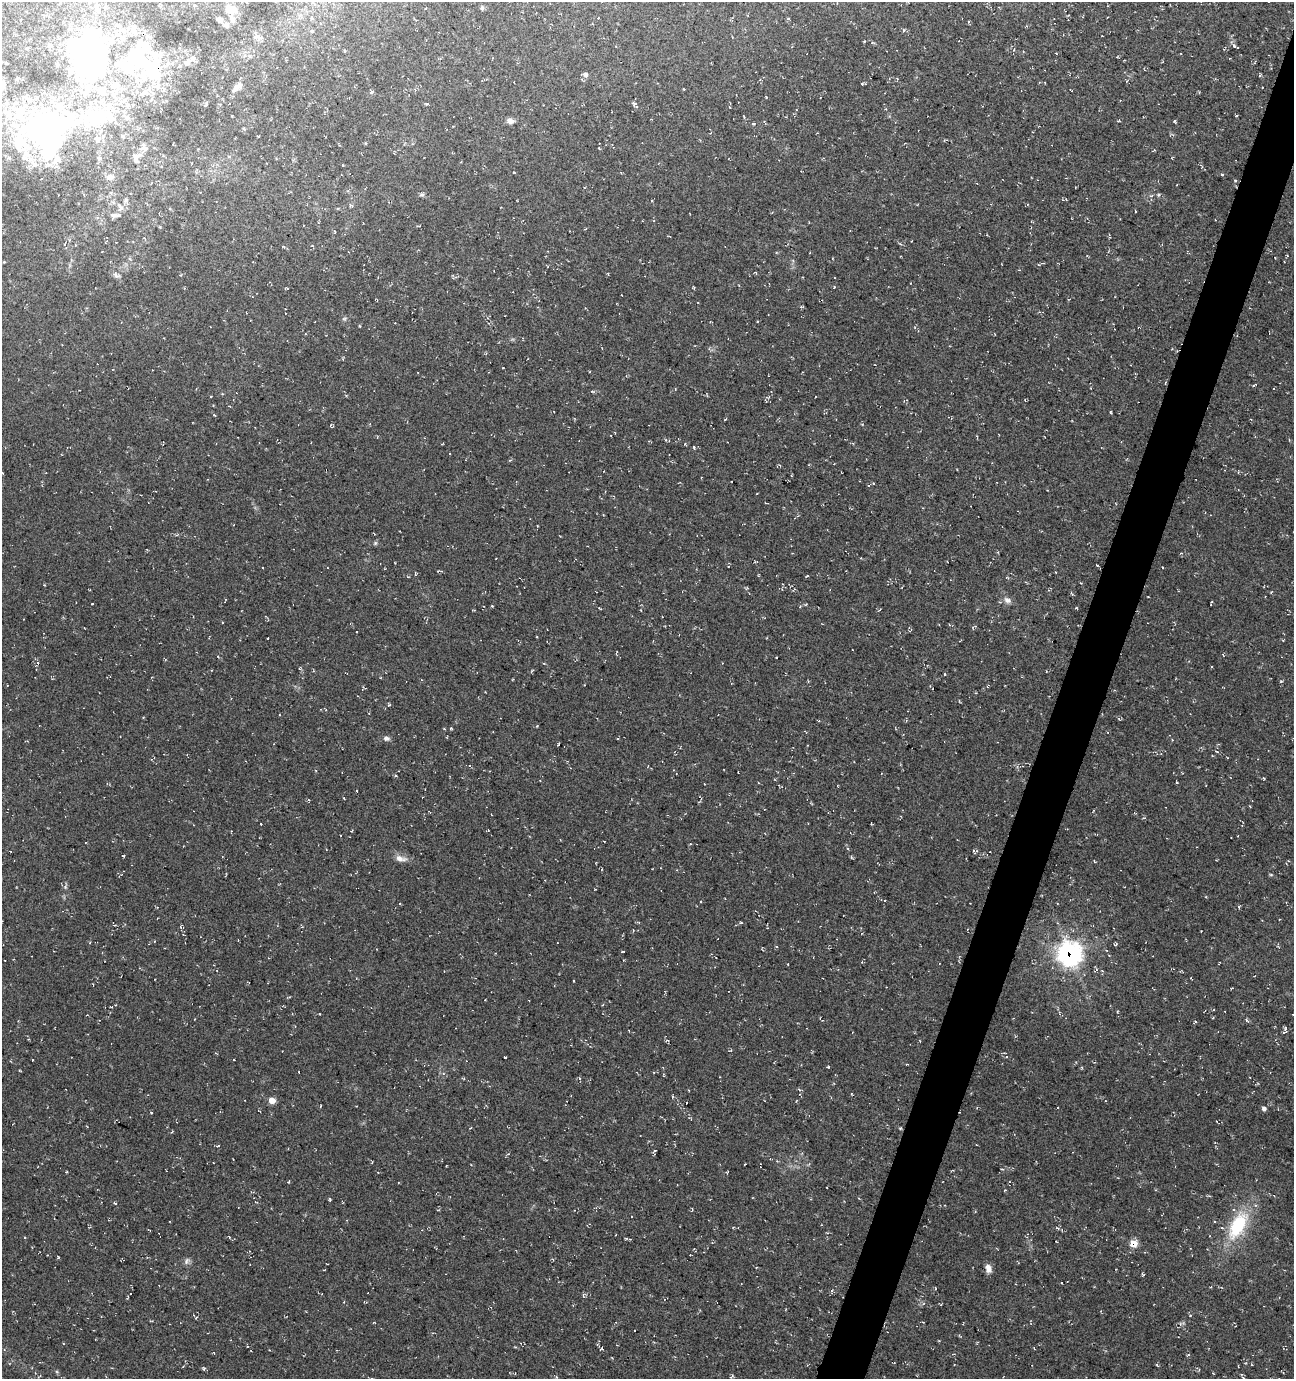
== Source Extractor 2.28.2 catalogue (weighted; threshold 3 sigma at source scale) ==
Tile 10 of 4 x 4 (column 2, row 3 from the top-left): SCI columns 1507-2798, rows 1388-2764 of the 5661 x 5522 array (HDU 1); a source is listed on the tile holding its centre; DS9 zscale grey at full resolution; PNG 1296 x 1381 px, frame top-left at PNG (2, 2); no overlay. Shown black and unused: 3% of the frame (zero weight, under 3 of 4 exposures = <1% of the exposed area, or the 3 px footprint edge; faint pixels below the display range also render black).
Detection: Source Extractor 2.28.2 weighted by HDU 2 'WHT'; one run over the whole footprint, this tile lists its part. Background 0.0177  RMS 0.0061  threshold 0.0274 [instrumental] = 3 sigma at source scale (4.5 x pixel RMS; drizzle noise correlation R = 1.50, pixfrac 1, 0.0396/0.0396 arcsec/px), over >= 5 px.
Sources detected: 204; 10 inside a brighter object's white glare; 8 cosmic-ray / hot-pixel residue — not listed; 19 inside a brighter listed object's ellipse — not listed separately; the other 167 listed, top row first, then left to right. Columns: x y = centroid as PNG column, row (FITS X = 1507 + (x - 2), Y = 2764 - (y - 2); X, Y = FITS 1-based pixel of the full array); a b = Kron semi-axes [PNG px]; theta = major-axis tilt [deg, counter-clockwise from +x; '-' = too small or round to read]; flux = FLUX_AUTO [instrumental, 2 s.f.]
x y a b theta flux
160 4 3 3 - 0.38
482 8 5 5 - 1.2
231 9 11 7 0 5
788 18 5 3 - 0.53
232 19 8 5 -60 1.3
220 20 6 4 -25 1.8
969 22 4 3 - 0.61
226 25 6 5 - 1.2
904 30 5 3 - 0.68
312 31 4 4 - 0.65
257 37 11 6 -31 1.9
872 43 3 3 - 0.64
49 45 7 6 - 1.4
1234 46 7 4 -53 1.3
192 58 8 6 1 1.5
99 59 85 32 -88 130
186 62 7 6 - 1.7
154 68 55 30 -70 44
586 75 7 6 - 1.6
1260 75 4 3 - 0.62
862 83 4 3 - 0.55
238 86 15 7 45 3.3
1262 87 2 2 - 0.44
683 89 3 2 - 0.55
415 90 5 4 - 0.72
372 91 6 4 36 1.2
766 97 3 2 - 0.46
634 103 7 5 -36 1.6
427 104 5 3 - 0.72
9 114 12 10 -65 6.1
1236 116 3 2 - 0.6
1119 120 4 3 - 0.55
510 121 7 6 - 3.4
1174 121 4 3 - 0.68
753 124 4 3 - 0.72
39 128 31 28 51 100
123 136 6 4 -71 0.8
258 136 3 2 - 0.45
599 148 4 3 - 0.59
135 156 16 7 21 3.4
229 156 5 3 - 0.62
24 158 10 8 -64 3.8
99 158 6 5 - 1.6
514 172 4 3 - 0.58
1222 175 4 3 - 0.71
110 177 11 8 1 4
1235 181 4 4 - 0.65
422 195 7 5 0 1.2
1158 195 5 3 - 0.68
126 200 6 6 - 1.4
351 205 8 3 -39 0.82
120 207 14 8 -62 3.8
1135 211 3 2 - 0.44
115 215 16 7 11 3
160 227 5 3 - 0.48
145 238 6 2 -70 0.59
283 247 5 3 - 0.59
755 272 5 3 - 0.52
116 275 12 7 -36 2.2
180 275 3 3 - 0.58
834 287 3 3 - 0.45
693 288 4 3 - 0.63
286 289 5 2 - 0.7
801 307 4 3 - 0.89
344 319 7 3 19 0.86
1269 333 3 2 - 0.45
1165 383 5 2 - 0.59
1254 385 7 2 29 0.52
211 396 3 2 - 0.41
1111 412 5 2 - 0.64
214 415 5 3 - 0.5
725 419 5 2 - 0.48
977 436 4 3 - 0.6
693 446 4 3 - 0.77
510 460 5 3 - 0.55
375 543 6 5 - 0.98
1097 565 3 3 - 0.57
1162 567 2 2 - 0.49
416 573 6 4 83 0.7
807 576 5 3 - 0.54
44 585 3 3 - 0.5
1271 592 4 3 - 0.45
1148 597 3 2 - 0.46
1007 600 12 8 -31 3.3
1211 602 4 2 - 0.55
92 604 3 2 - 0.38
492 606 3 3 - 0.5
800 606 4 3 - 0.52
268 638 2 2 - 0.6
165 659 4 3 - 0.53
544 663 4 3 - 0.5
300 669 5 3 - 0.61
532 671 6 3 53 0.58
945 674 4 2 - 0.47
1281 681 5 3 - 0.52
389 705 5 3 - 0.69
1119 719 6 3 -45 0.54
451 728 4 3 - 0.59
386 738 8 6 -9 2.1
559 744 3 2 - 0.57
1217 752 5 3 - 0.71
470 766 4 3 - 0.74
738 772 2 2 - 0.37
1264 778 3 3 - 0.64
1176 782 3 2 - 0.66
344 798 3 3 - 0.49
261 824 3 2 - 0.64
974 851 8 2 -68 0.78
123 856 3 3 - 0.53
400 858 16 8 -11 4.4
1095 862 4 3 - 0.54
1271 875 5 3 - 0.67
65 887 6 5 - 1
701 901 3 2 - 0.69
1239 907 6 3 71 0.77
741 923 4 3 - 0.61
181 926 8 3 69 0.75
1115 944 5 4 - 0.76
1106 950 4 3 - 0.49
622 952 4 2 - 0.5
1070 954 10 9 - 360
269 958 3 2 - 0.36
574 981 3 2 - 0.41
1247 1020 6 4 -44 0.82
1285 1029 8 5 89 1.4
667 1040 6 3 4 0.6
505 1057 3 2 - 0.64
32 1060 3 3 - 0.78
907 1064 3 2 - 0.49
828 1067 3 3 - 0.52
19 1070 3 2 - 0.49
799 1089 5 3 - 0.71
851 1094 4 3 - 0.47
272 1100 6 6 - 5.7
686 1103 3 2 - 0.54
1264 1109 5 4 - 2
151 1113 4 3 - 0.5
900 1128 5 3 - 0.61
218 1146 6 2 13 0.57
654 1151 5 3 - 0.81
372 1162 4 2 - 0.44
745 1164 3 2 - 0.46
1002 1169 4 2 - 0.54
66 1172 3 3 - 0.67
288 1182 3 3 - 0.88
1005 1190 4 2 - 0.46
330 1199 4 3 - 0.8
115 1203 6 3 -21 0.63
1238 1226 39 18 61 36
1057 1228 6 3 -35 0.87
149 1230 4 2 - 0.67
827 1233 4 3 - 0.53
630 1239 3 3 - 0.49
1134 1243 6 6 - 10
249 1251 4 3 - 0.43
58 1257 4 3 - 0.54
187 1261 9 6 51 1.8
988 1268 10 7 -75 3.7
935 1288 4 3 - 0.44
832 1291 5 4 - 0.79
1190 1315 4 2 - 0.48
923 1322 4 3 - 0.44
635 1330 2 2 - 0.6
601 1349 5 3 - 0.62
204 1368 6 5 - 0.85
1213 1373 4 2 - 0.44
732 1376 6 3 32 0.69
Overlapping masked pixels (flux is a lower limit): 4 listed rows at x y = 154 68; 1165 383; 1070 954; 1134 1243
Unlisted compact peaks at least as high as the median listed source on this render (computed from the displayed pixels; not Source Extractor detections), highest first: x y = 1076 608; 537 726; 685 444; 359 326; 1157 1365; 864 41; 396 775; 592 391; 595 889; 1183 1323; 503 368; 776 657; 862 424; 1117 1012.